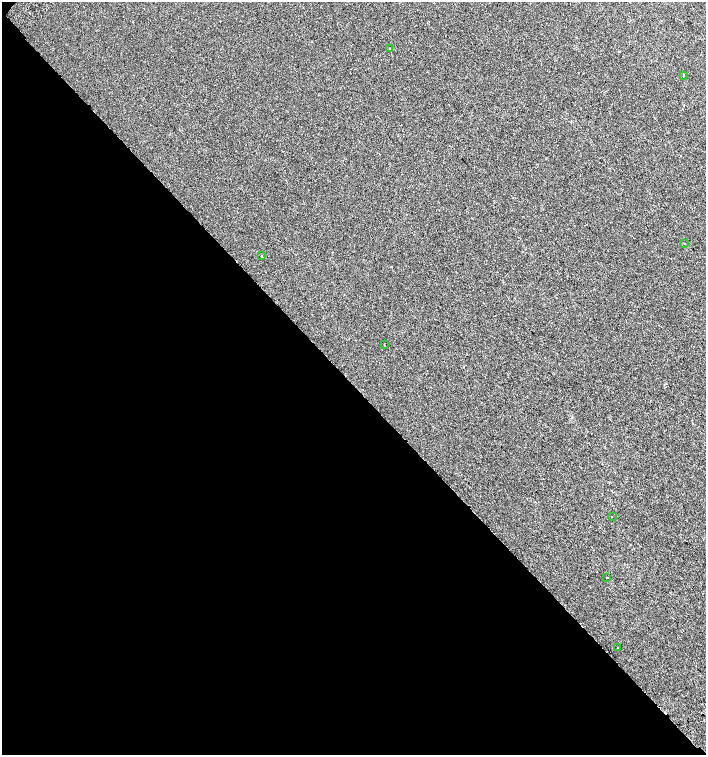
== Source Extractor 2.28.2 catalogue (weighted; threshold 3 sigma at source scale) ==
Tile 9 of 4 x 4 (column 1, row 3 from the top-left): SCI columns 269-1676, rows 1550-3055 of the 6105 x 6114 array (HDU 1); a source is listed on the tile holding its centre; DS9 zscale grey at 2 x 2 block average (1 PNG px = mean of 2 x 2 image px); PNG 708 x 757 px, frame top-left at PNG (2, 2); each listed source drawn as its Kron ellipse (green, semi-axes under 4 px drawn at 4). Shown black and unused: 49% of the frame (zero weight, under 2 of 3 exposures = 3% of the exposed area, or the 3 px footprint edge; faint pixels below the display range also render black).
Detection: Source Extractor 2.28.2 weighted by HDU 2 'WHT'; one run over the whole footprint, this tile lists its part. Background 0.00142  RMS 0.0035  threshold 0.0155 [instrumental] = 3 sigma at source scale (4.5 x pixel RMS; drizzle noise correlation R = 1.50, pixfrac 1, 0.0396/0.0396 arcsec/px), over >= 5 px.
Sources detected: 9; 1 cosmic-ray / hot-pixel residue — neither listed nor drawn; the other 8 listed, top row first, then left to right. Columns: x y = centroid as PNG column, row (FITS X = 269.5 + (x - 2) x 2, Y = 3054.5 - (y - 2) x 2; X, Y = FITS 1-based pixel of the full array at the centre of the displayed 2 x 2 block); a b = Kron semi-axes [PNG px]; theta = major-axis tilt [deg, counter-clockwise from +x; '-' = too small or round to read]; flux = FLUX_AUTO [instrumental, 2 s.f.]
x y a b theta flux
389 48 2 2 - 0.34
684 75 3 2 - 0.43
684 244 2 2 - 0.82
262 256 2 2 - 1.2
384 345 2 2 - 0.32
612 517 2 2 - 0.29
607 577 2 2 - 1.6
618 648 2 2 - 0.52